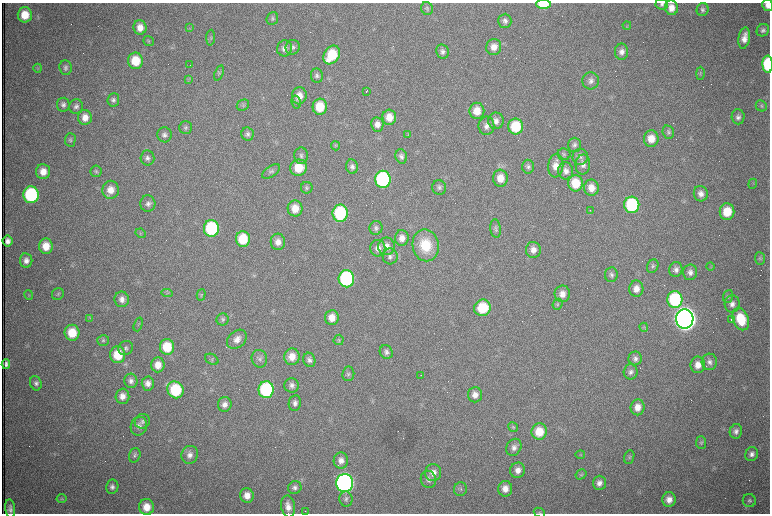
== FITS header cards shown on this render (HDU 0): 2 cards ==
NAXIS1  =                 1536 /fastest changing axis
NAXIS2  =                 1023 /next to fastest changing axis

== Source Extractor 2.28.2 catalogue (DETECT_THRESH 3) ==
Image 1536 x 1023 px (HDU 0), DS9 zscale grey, zoomed out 1/2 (1 PNG px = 2 x 2 image px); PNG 772 x 516 px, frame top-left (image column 1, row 1022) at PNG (2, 3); each listed source drawn as its Kron ellipse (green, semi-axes under 4 px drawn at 4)
Background 989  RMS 15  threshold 45.7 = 3 sigma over >= 5 px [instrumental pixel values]
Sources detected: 269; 75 cannot appear on this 1/2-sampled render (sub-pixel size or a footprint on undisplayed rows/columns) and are neither listed nor drawn; the other 194 listed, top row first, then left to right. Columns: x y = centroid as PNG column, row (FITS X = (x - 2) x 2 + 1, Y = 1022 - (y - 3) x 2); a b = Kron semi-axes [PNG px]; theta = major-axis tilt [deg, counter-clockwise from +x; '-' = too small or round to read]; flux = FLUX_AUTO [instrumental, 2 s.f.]
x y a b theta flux
543 4 7 5 0 1.0e+05
662 4 6 5 - 8.4e+03
768 5 6 5 - 2.0e+04
671 8 7 6 - 3.2e+04
427 9 6 6 - 6.9e+03
703 10 6 6 - 8.9e+03
25 15 7 7 - 6.5e+04
272 19 7 5 68 6.6e+03
505 21 7 6 - 1.1e+04
627 25 4 3 - 3.0e+03
140 27 7 6 - 3.1e+04
189 28 4 2 - 2.7e+03
763 30 7 6 - 9.8e+03
211 38 8 4 87 6.4e+03
744 38 11 5 80 2.8e+04
149 41 5 4 - 4.9e+03
293 47 7 7 - 1.1e+04
494 47 8 7 - 2.9e+04
284 48 8 7 - 1.9e+04
442 52 7 6 - 1.2e+04
622 52 8 6 87 1.7e+04
332 55 10 7 58 1.3e+05
135 61 8 7 - 8.9e+04
768 64 8 5 -88 2.1e+05
190 65 2 1 - 9.9e+04
38 68 4 2 - 2.6e+03
65 68 7 6 - 9.9e+03
219 73 8 3 70 6.0e+03
700 73 6 2 -90 3.2e+03
317 76 7 6 - 9.4e+03
188 79 4 2 - 2.9e+03
591 81 8 8 - 1.6e+04
366 91 3 1 - 6.2e+03
299 96 8 7 - 3.4e+04
113 100 7 5 83 9.5e+03
296 102 6 4 -77 6.3e+03
63 105 7 6 - 1.2e+04
243 105 6 5 - 6.6e+03
76 106 7 7 - 1.2e+04
761 106 6 5 - 5.5e+03
320 107 8 7 - 9.3e+04
477 111 8 7 - 4.3e+04
85 117 7 7 - 2.9e+04
389 117 7 7 - 4.2e+04
738 117 7 6 - 1.2e+04
496 121 8 7 - 1.9e+04
377 124 7 6 - 2.3e+04
486 126 9 8 - 1.8e+04
516 126 8 7 - 1.3e+05
186 127 6 6 - 7.6e+03
668 132 7 5 -69 7.3e+03
248 134 7 6 - 9.6e+03
408 134 4 2 - 2.7e+03
164 135 7 7 - 1.3e+04
651 139 8 7 - 4.4e+04
70 140 7 5 89 6.5e+03
574 145 7 6 - 1.0e+04
335 146 4 3 - 4.0e+03
564 154 6 6 - 6.5e+03
301 156 8 7 - 1.1e+04
401 156 7 6 - 1.1e+04
580 157 8 7 - 1.3e+04
147 158 7 7 - 1.2e+04
583 165 10 7 88 1.8e+04
352 166 7 6 - 1.3e+04
556 166 12 7 85 3.7e+04
528 167 7 6 - 8.6e+03
299 168 8 8 - 7.2e+04
96 171 6 5 - 6.0e+03
271 171 10 5 34 9.0e+03
566 171 8 7 - 2.0e+04
43 172 7 7 - 3.7e+04
500 178 8 7 - 4.2e+04
383 179 8 8 - 4.8e+05
576 183 8 7 - 8.5e+04
753 184 5 1 - 2.2e+03
439 187 7 7 - 1.0e+04
307 188 6 5 - 6.3e+03
591 188 8 7 - 3.5e+04
111 190 9 8 - 3.8e+04
701 194 8 7 - 2.0e+04
31 195 8 7 - 3.7e+05
148 204 8 7 - 1.4e+04
632 205 8 7 - 2.6e+05
295 208 8 7 - 4.7e+04
590 210 3 1 - 1.0e+04
727 212 8 7 - 8.4e+04
340 213 9 7 89 2.8e+05
211 228 8 7 - 2.9e+05
376 228 7 6 - 9.0e+03
496 229 9 5 -84 9.0e+03
141 233 5 2 - 2.6e+03
402 238 8 7 - 2.4e+04
243 239 8 7 - 1.1e+05
8 241 5 5 - 1.6e+04
278 242 8 7 - 2.4e+04
426 245 16 13 -79 1.2e+05
46 246 7 7 - 4.9e+04
387 246 8 8 - 2.6e+04
378 248 8 7 - 2.1e+04
533 250 8 7 - 2.4e+04
390 256 8 7 - 1.2e+04
760 258 6 5 - 6.0e+03
26 261 7 6 - 1.7e+04
653 266 7 5 61 7.0e+03
711 266 4 2 - 2.5e+03
676 269 7 6 - 1.4e+04
690 272 8 7 - 1.6e+04
611 275 7 6 - 1.0e+04
346 279 8 8 - 4.4e+05
636 289 8 7 - 2.9e+04
167 293 6 3 -6 4.8e+03
58 294 6 5 - 6.4e+03
562 294 8 8 - 2.8e+04
29 295 5 4 - 4.5e+03
201 295 6 4 75 4.2e+03
728 296 6 5 - 7.0e+03
122 299 8 7 - 1.9e+04
675 299 8 7 - 2.7e+05
557 304 6 5 - 5.5e+03
732 304 9 7 88 1.9e+04
482 308 8 8 - 1.2e+05
90 318 4 2 - 2.5e+03
332 318 7 7 - 3.7e+04
223 319 6 6 - 6.9e+03
685 319 9 8 - 4.8e+06
731 319 2 1 - 1.3e+03
741 319 11 7 -68 1.2e+05
138 324 7 2 71 3.1e+03
644 327 4 4 - 4.1e+03
72 333 8 7 - 8.4e+04
237 339 11 8 40 2.4e+04
103 340 6 5 - 5.8e+03
339 340 5 5 - 4.6e+03
167 347 8 7 - 9.3e+04
126 348 7 6 - 1.0e+04
386 352 7 6 - 1.1e+04
118 355 8 7 - 9.4e+04
292 357 8 7 - 4.0e+04
635 358 7 6 - 1.3e+04
212 359 7 5 -30 6.8e+03
259 359 9 7 -71 1.4e+04
309 360 7 6 - 1.2e+04
709 362 8 8 - 1.4e+04
6 364 5 4 - 1.1e+04
158 365 7 6 - 3.8e+04
698 365 8 7 - 3.1e+04
631 372 7 7 - 1.2e+04
348 374 7 6 - 8.1e+03
421 375 2 1 - 7.9e+02
131 381 7 6 - 1.3e+04
36 383 7 5 -69 1.1e+04
148 384 7 6 - 1.8e+04
291 385 7 7 - 1.4e+04
175 390 9 7 -53 2.0e+05
266 390 8 7 - 3.6e+05
475 395 7 7 - 2.3e+04
122 396 7 7 - 2.5e+04
295 403 8 6 80 1.3e+04
225 404 7 6 - 1.9e+04
638 407 8 7 - 3.0e+04
142 421 8 7 - 1.1e+04
139 426 9 8 - 1.7e+04
513 427 5 3 - 4.1e+03
736 431 7 6 - 1.3e+04
539 432 8 7 - 7.0e+04
701 443 6 5 - 5.6e+03
514 447 9 7 59 1.5e+04
752 454 7 6 - 1.4e+04
135 455 7 5 72 8.7e+03
190 455 9 8 - 2.2e+04
580 455 5 2 - 2.6e+03
629 457 7 5 69 6.4e+03
341 460 8 7 - 2.0e+04
518 470 8 7 - 2.5e+04
433 473 8 8 - 2.5e+04
581 474 6 5 - 5.0e+03
428 479 9 7 -69 1.6e+04
345 483 9 8 - 1.5e+06
599 483 7 6 - 1.7e+04
112 487 7 6 - 1.2e+04
295 487 7 6 - 1.1e+04
460 489 7 6 - 8.8e+03
505 489 8 7 - 2.8e+04
247 495 7 7 - 2.9e+04
62 499 5 4 - 4.4e+03
346 499 7 6 - 1.0e+04
669 499 7 7 - 2.8e+04
749 500 6 6 - 8.3e+03
288 506 11 7 -81 2.7e+04
146 507 8 7 - 4.9e+04
10 509 9 5 -83 1.5e+04
305 511 2 1 - 1.7e+03
539 513 6 4 -28 5.1e+03
At the frame edge (FLAGS 8, measured only in part): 5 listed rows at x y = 543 4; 662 4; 768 5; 768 64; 539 513
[75 sub-pixel or undisplayed-footprint detections neither listed nor drawn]